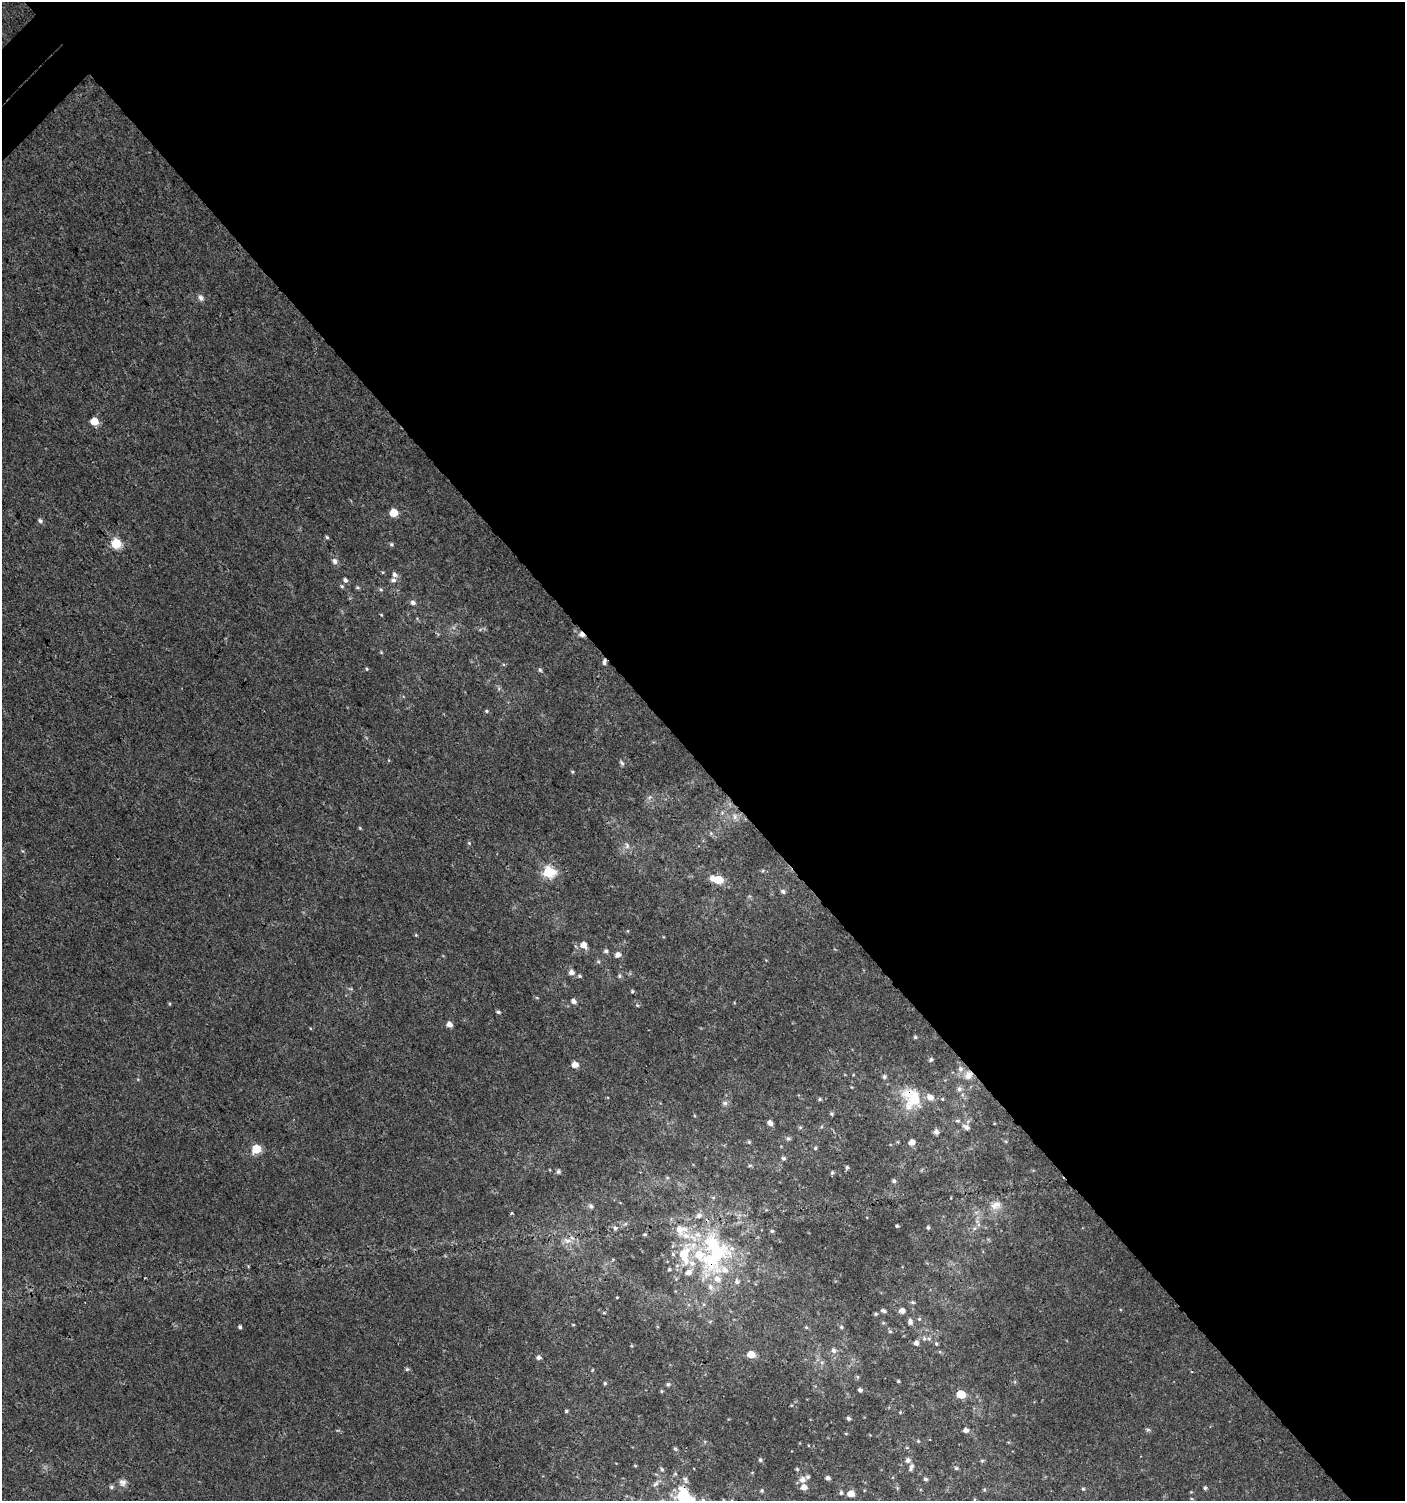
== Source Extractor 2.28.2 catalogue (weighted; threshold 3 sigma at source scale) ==
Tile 8 of 4 x 4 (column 4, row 2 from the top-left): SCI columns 4414-5816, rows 3030-4528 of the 6061 x 6086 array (HDU 1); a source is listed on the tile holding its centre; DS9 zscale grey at full resolution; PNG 1407 x 1503 px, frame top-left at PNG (2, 2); no overlay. Shown black and unused: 51% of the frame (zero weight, under 3 of 4 exposures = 4% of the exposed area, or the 3 px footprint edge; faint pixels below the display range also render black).
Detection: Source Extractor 2.28.2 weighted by HDU 2 'WHT'; one run over the whole footprint, this tile lists its part. Background 0.00379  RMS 0.0021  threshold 0.00932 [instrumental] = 3 sigma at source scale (4.5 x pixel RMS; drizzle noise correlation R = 1.50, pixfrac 1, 0.0396/0.0396 arcsec/px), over >= 5 px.
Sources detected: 153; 1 inside a brighter object's white glare — not listed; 16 inside a brighter listed object's ellipse — not listed separately; the other 136 listed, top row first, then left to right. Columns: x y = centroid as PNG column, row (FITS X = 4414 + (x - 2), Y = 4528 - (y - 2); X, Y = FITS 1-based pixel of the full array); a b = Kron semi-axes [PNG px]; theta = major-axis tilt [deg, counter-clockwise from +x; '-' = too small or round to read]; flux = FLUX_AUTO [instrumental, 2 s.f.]
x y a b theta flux
201 298 9 7 -63 0.71
94 421 5 5 - 4
393 513 5 5 - 4.8
40 521 6 5 - 0.47
327 537 5 4 - 0.28
116 544 5 5 - 12
391 544 5 5 - 0.33
335 561 7 6 - 0.79
395 574 7 6 - 0.69
345 580 6 5 - 0.52
342 586 6 4 -45 0.29
381 589 6 4 -29 0.3
413 603 6 5 - 0.63
582 634 6 5 - 0.97
604 662 8 4 79 0.54
367 669 4 4 - 0.21
540 670 5 5 - 0.32
486 711 5 4 - 0.25
622 763 7 4 -67 0.39
735 817 8 6 90 0.73
360 828 5 3 - 0.2
469 843 4 4 - 0.2
627 845 8 5 -65 0.58
549 872 6 6 - 21
719 880 7 6 - 4.4
783 892 6 5 - 0.47
416 935 5 4 - 0.19
583 945 8 7 - 1.4
606 951 6 4 9 0.41
618 955 6 5 - 1
571 972 5 5 - 1
579 976 5 4 - 0.28
619 976 5 4 - 0.31
632 991 4 4 - 0.26
573 1001 6 5 - 0.71
637 1005 5 3 - 0.21
498 1012 5 3 - 0.39
449 1024 5 5 - 1.3
915 1037 4 4 - 0.3
931 1060 5 5 - 0.37
575 1065 5 5 - 1.9
960 1069 7 7 - 0.75
968 1075 12 9 59 1.6
884 1077 5 5 - 0.4
959 1089 7 6 - 0.61
820 1099 5 4 - 0.29
914 1099 20 17 89 6.4
942 1099 4 4 - 0.21
725 1103 7 6 - 0.52
831 1114 5 4 - 0.32
958 1121 7 5 -1 0.41
770 1123 6 5 - 0.89
800 1127 5 5 - 0.29
966 1127 10 6 -29 0.88
936 1132 6 6 - 0.82
788 1139 7 5 0 0.39
749 1142 5 4 - 0.25
912 1142 6 5 - 1.5
815 1148 5 4 - 0.29
256 1149 6 5 - 8.2
783 1158 6 5 - 0.38
750 1165 6 4 1 0.27
847 1167 5 4 - 0.36
558 1171 5 5 - 0.48
832 1173 5 5 - 0.32
894 1181 5 4 - 0.43
996 1205 16 10 27 2
591 1206 6 5 - 0.52
512 1213 4 4 - 0.26
978 1223 14 4 -60 0.64
897 1226 3 3 - 0.27
928 1227 5 4 - 0.36
615 1228 6 5 - 0.38
772 1231 5 4 - 0.29
645 1234 4 4 - 0.23
568 1241 9 7 1 1
714 1247 56 31 -59 26
673 1254 6 5 - 0.35
669 1269 5 4 - 0.27
688 1272 8 7 - 1.3
617 1297 4 2 - 0.16
913 1302 6 4 -20 0.31
902 1310 5 5 - 1.1
883 1311 7 4 -16 0.46
604 1313 5 3 - 0.19
876 1314 5 4 - 0.28
919 1319 5 4 - 0.24
910 1322 7 5 -90 0.7
883 1323 5 3 - 0.22
573 1325 4 3 - 0.14
240 1327 5 4 - 0.38
806 1327 5 4 - 0.23
841 1327 5 5 - 0.29
890 1331 5 5 - 0.27
916 1343 5 5 - 0.81
936 1344 5 4 - 0.28
834 1350 7 6 - 0.69
751 1354 6 5 - 3
539 1357 5 5 - 0.58
407 1369 5 5 - 0.3
592 1370 4 3 - 0.16
857 1377 6 4 -89 0.26
898 1381 3 3 - 0.23
605 1383 5 4 - 0.27
668 1384 6 4 75 0.37
860 1390 4 4 - 0.51
661 1391 5 3 - 0.21
961 1394 6 5 - 6.2
566 1411 4 4 - 0.26
900 1412 4 4 - 0.18
848 1418 4 4 - 0.37
966 1430 5 5 - 0.86
1148 1430 6 4 -18 0.3
918 1441 5 4 - 0.22
675 1449 6 4 -23 0.3
760 1460 5 4 - 0.31
908 1460 6 6 - 0.66
982 1461 6 4 1 0.26
635 1466 5 3 - 0.17
912 1466 7 6 - 0.7
956 1468 5 5 - 0.3
662 1469 5 4 - 0.3
828 1478 4 4 - 0.59
925 1479 5 4 - 0.42
685 1480 10 5 -79 0.64
802 1480 9 8 - 1.1
123 1482 10 9 - 0.98
656 1484 9 5 37 0.56
111 1487 6 5 - 0.38
804 1487 5 5 - 1.5
1205 1488 5 4 - 0.37
1083 1489 5 4 - 0.25
762 1490 5 4 - 0.24
841 1493 5 4 - 0.35
851 1494 6 5 - 2.2
684 1497 16 11 -82 11
Overlapping masked pixels (flux is a lower limit): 6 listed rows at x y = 582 634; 604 662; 968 1075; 914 1099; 714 1247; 684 1497
Isophote crosses this tile's border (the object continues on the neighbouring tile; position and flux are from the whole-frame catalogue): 1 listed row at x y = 684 1497